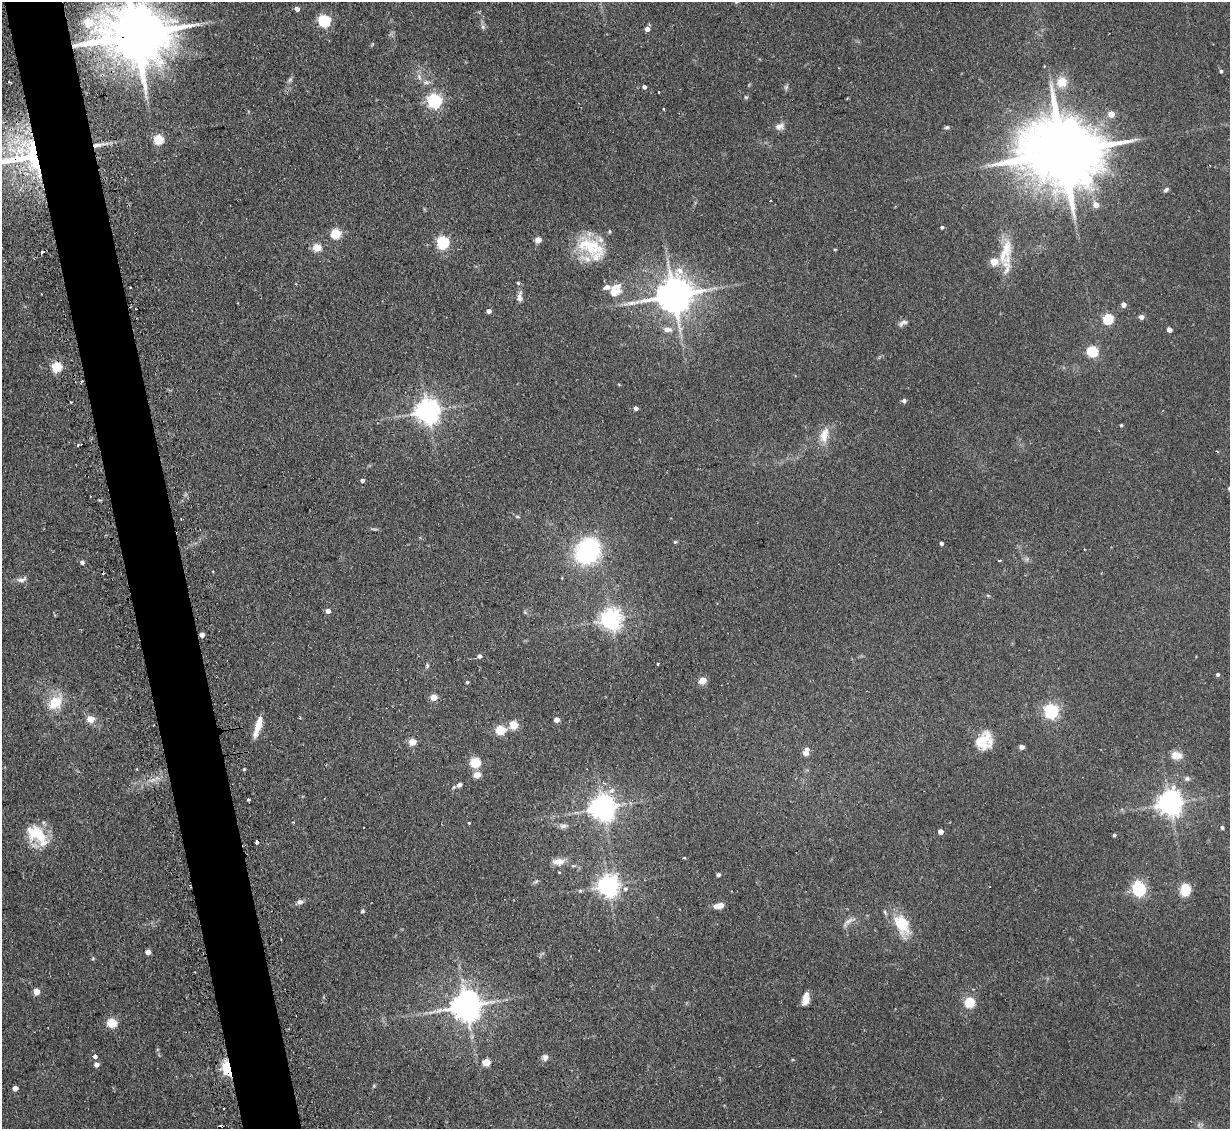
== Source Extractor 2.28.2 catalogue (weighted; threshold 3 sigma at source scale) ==
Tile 11 of 4 x 4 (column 3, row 3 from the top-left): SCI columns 2487-3714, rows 1287-2413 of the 4972 x 4943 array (HDU 1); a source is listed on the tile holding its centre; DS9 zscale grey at full resolution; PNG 1232 x 1131 px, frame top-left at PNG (2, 2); no overlay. Shown black and unused: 5% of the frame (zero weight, under 2 of 3 exposures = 4% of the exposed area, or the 3 px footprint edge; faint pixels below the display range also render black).
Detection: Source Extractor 2.28.2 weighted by HDU 2 'WHT'; one run over the whole footprint, this tile lists its part. Background 0.137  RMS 0.0072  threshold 0.0322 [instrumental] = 3 sigma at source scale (4.5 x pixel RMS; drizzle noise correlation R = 1.50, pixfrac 1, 0.05/0.05 arcsec/px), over >= 5 px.
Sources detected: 151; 2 too faint to see at this stretch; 2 inside a brighter object's white glare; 10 cosmic-ray / hot-pixel residue — not listed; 7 inside a brighter listed object's ellipse — not listed separately; the other 130 listed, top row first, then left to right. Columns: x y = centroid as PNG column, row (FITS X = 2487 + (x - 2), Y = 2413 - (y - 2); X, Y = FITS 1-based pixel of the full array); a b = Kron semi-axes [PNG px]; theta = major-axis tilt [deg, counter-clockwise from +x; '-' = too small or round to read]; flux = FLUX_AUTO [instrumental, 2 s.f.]
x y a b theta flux
297 9 5 4 - 2.9
324 20 6 5 - 91
483 27 8 5 -60 1.7
647 29 5 5 - 3.5
135 35 23 15 -2 6400
1221 71 4 4 - 1.2
419 77 10 5 -66 2.7
290 80 8 4 37 1.4
426 82 10 6 0 2.6
1062 82 11 10 - 12
644 87 4 4 - 2.1
659 92 3 2 - 1.3
746 97 5 4 - 0.93
847 98 2 2 - 0.65
434 100 6 6 - 170
664 109 3 3 - 0.97
1111 114 5 5 - 8.2
779 126 13 8 16 3.8
947 127 6 5 - 1.2
158 139 5 5 - 38
97 145 13 5 10 3.9
1062 152 29 17 5 9400
33 156 59 39 9 130
1166 190 7 5 44 1.4
1096 205 5 5 - 7.1
942 227 4 4 - 1.3
610 231 5 3 - 0.72
336 233 5 5 - 39
538 240 4 4 - 8.7
443 242 6 6 - 82
591 246 41 20 -25 31
317 247 5 5 - 23
835 249 4 3 - 0.68
1006 252 40 15 78 21
616 290 21 16 55 13
674 295 11 10 - 1900
520 297 14 7 87 3.7
1123 304 5 4 - 4
489 311 4 4 - 3.1
1141 317 4 4 - 3.8
1108 319 5 5 - 53
903 323 13 6 30 2.6
667 329 14 7 -7 4.6
1169 330 4 4 - 4.1
1092 351 5 5 - 57
57 367 5 5 - 49
904 400 5 5 - 2.1
636 408 4 4 - 3
427 411 8 7 - 670
1121 425 4 4 - 0.91
824 435 22 11 75 10
78 445 3 3 - 0.8
362 480 4 4 - 2.1
517 516 6 3 -1 0.77
675 542 5 4 - 0.91
941 543 4 4 - 1.6
587 551 26 21 45 86
1027 559 6 5 - 1.5
1000 560 3 3 - 2
82 562 4 4 - 2.2
21 580 16 6 12 3.2
328 611 4 4 - 4.3
525 612 6 3 -19 0.89
611 619 7 7 - 480
202 635 4 4 - 4.1
480 656 5 4 - 2.3
658 664 3 3 - 1.2
427 666 7 4 77 1.2
1218 674 4 4 - 1.4
703 680 5 4 - 17
467 682 4 4 - 0.93
434 697 5 4 - 12
55 703 24 16 45 17
1051 711 6 6 - 160
90 719 5 4 - 16
557 720 4 4 - 5.4
513 725 5 5 - 26
258 726 25 6 73 10
500 730 5 5 - 38
983 741 20 17 40 19
412 742 5 4 - 15
1022 747 5 4 - 2.7
805 753 8 6 -13 3
1176 755 15 10 -5 6.6
475 762 6 5 - 42
137 769 3 2 - 0.82
244 769 3 3 - 0.91
477 775 5 5 - 12
1187 779 8 7 - 2.1
459 785 7 6 - 2.5
611 791 9 7 26 3.5
248 800 3 3 - 1.5
1170 803 8 8 - 720
603 808 8 8 - 750
293 822 3 3 - 0.66
469 823 3 3 - 1.1
563 826 11 6 2 3
1222 827 5 4 - 1.5
940 831 4 4 - 5.5
37 835 33 18 -42 25
1114 835 4 3 - 1.2
257 842 4 3 - 3.7
684 858 4 3 - 0.84
559 861 16 8 4 6.4
559 872 4 3 - 0.62
718 874 4 3 - 2
536 881 7 4 20 1.2
608 885 7 7 - 500
625 888 7 7 - 2.4
1185 888 6 5 - 35
1139 889 7 6 - 140
580 891 6 4 1 1.1
300 902 7 6 - 2.8
719 906 10 5 9 6.4
362 911 4 4 - 1.3
903 924 12 8 -69 35
148 952 4 4 - 5
93 958 4 4 - 0.74
36 992 4 4 - 11
806 999 13 7 78 7.8
969 1002 6 6 - 29
466 1006 9 8 - 1200
112 1023 5 5 - 35
95 1056 5 5 - 2.3
545 1057 9 7 85 2.6
486 1062 5 5 - 19
96 1064 4 4 - 4
228 1068 10 5 -77 84
374 1086 5 5 - 0.79
15 1088 4 4 - 4.7
Overlapping masked pixels (flux is a lower limit): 4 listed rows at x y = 135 35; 97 145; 33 156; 228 1068
Isophote crosses this tile's border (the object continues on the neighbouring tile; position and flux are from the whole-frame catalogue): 2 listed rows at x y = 135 35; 33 156